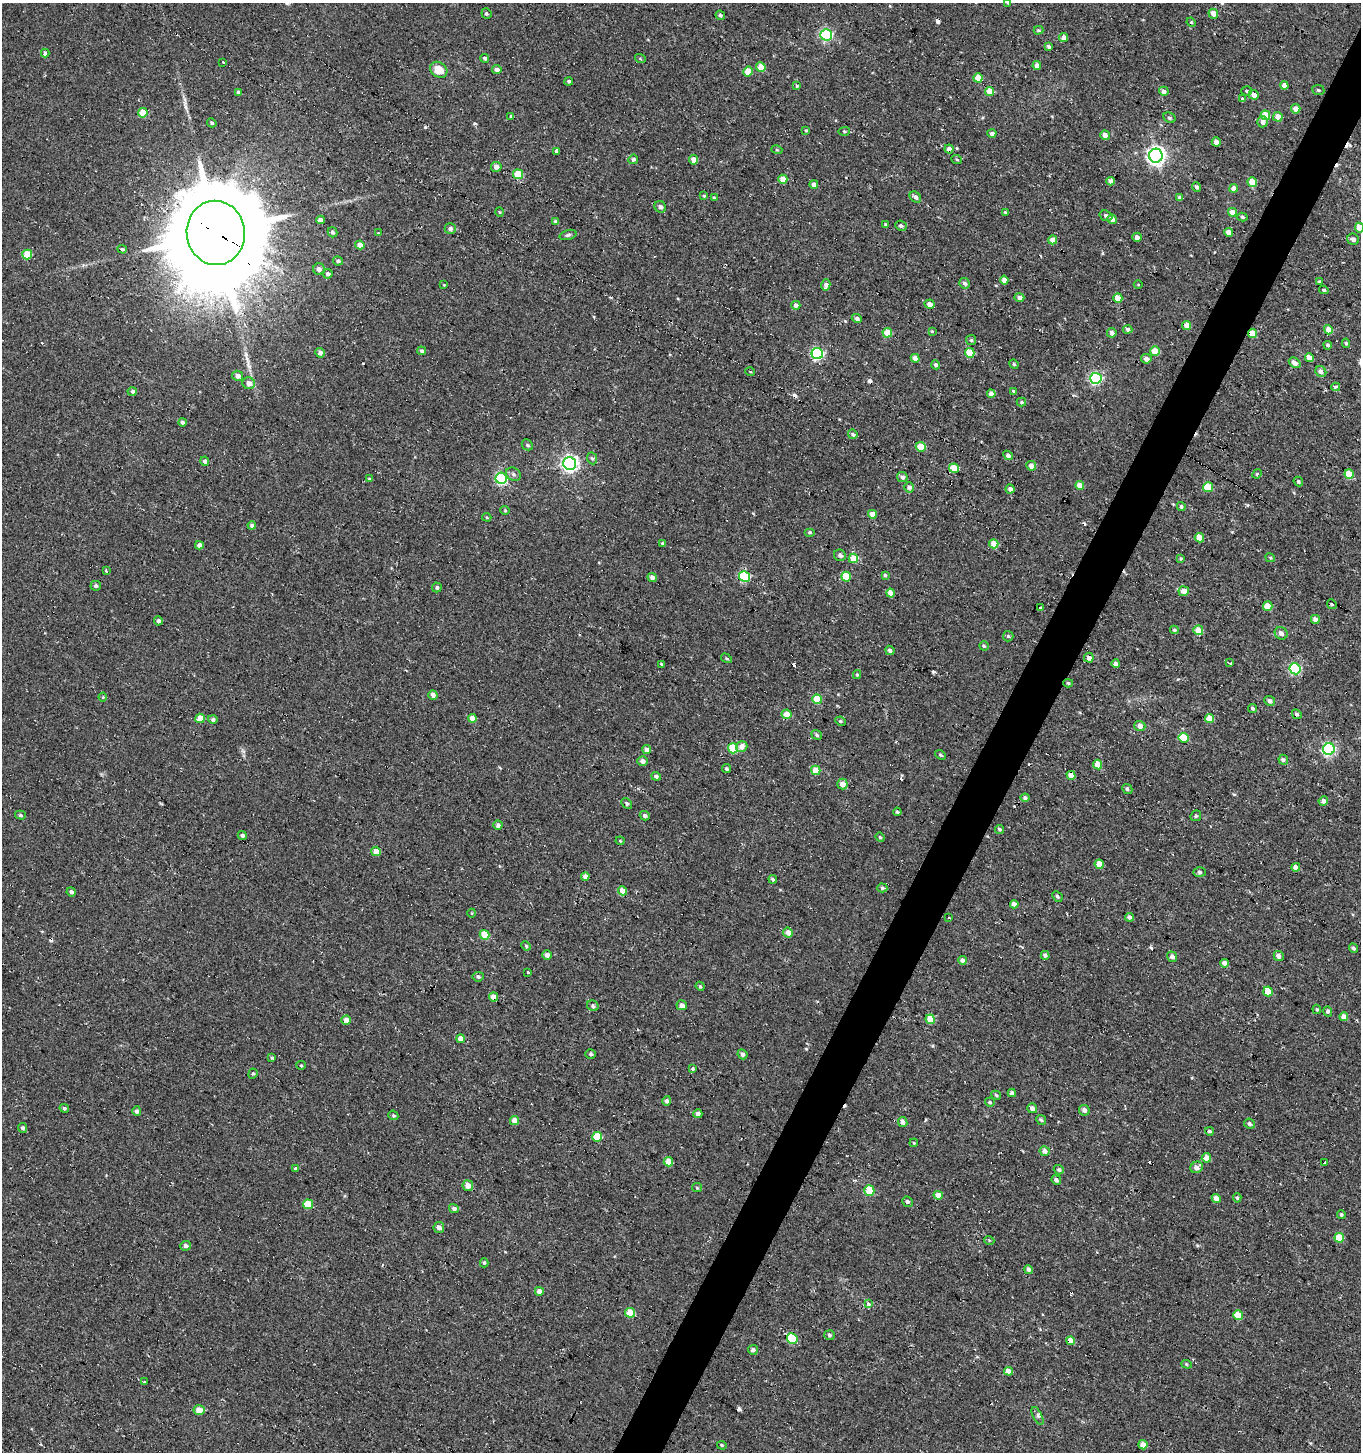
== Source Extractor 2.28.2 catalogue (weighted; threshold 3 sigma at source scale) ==
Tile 10 of 4 x 4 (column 2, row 3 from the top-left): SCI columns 1608-2966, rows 1457-2906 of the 5950 x 5842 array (HDU 1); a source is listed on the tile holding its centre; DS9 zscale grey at full resolution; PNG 1363 x 1454 px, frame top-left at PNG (2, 3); each listed source drawn as its Kron ellipse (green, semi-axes under 4 px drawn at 4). Shown black and unused: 3% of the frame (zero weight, under 2 of 3 exposures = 3% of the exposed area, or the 3 px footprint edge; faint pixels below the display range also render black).
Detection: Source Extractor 2.28.2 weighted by HDU 2 'WHT'; one run over the whole footprint, this tile lists its part. Background 0.00441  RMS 0.005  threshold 0.0225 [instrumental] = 3 sigma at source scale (4.5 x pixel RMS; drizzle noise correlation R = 1.50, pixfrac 1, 0.0396/0.0396 arcsec/px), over >= 5 px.
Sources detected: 365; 28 cosmic-ray / hot-pixel residue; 2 long thin detections or spike segments (spike, bleed or trail) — neither listed nor drawn; the other 335 listed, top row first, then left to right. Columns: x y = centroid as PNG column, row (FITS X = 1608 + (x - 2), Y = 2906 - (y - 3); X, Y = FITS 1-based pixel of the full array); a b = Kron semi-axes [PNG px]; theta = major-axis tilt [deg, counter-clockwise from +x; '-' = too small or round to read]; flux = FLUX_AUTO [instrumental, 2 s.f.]
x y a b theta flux
1008 3 4 3 - 0.58
486 14 5 5 - 0.87
1213 14 5 4 - 4.5
720 15 5 4 - 0.86
1191 22 5 3 - 0.47
1038 30 5 4 - 0.71
826 35 6 5 - 59
1064 38 4 4 - 3
1049 46 4 3 - 1.2
45 53 4 3 - 1.1
485 58 4 4 - 1.1
640 58 5 3 - 0.44
223 62 3 3 - 4.6
1037 66 4 4 - 3.2
761 67 5 4 - 8.5
497 69 4 4 - 2.1
439 70 9 7 -36 8.3
748 72 5 4 - 7.8
978 78 4 4 - 6.9
569 81 4 4 - 0.92
797 86 4 3 - 0.53
1284 86 4 4 - 4.9
1318 90 6 5 - 0.8
990 91 4 4 - 7.3
1164 91 5 4 - 1.9
1247 91 5 4 - 0.75
239 93 4 3 - 1.8
1254 95 5 4 - 3.7
1242 99 3 3 - 6
1296 109 4 4 - 3.7
143 113 4 4 - 9.4
1265 115 5 4 - 9.8
511 116 4 3 - 38
1278 117 4 4 - 5.7
1169 118 6 5 - 0.95
1262 122 5 5 - 2.5
212 123 5 4 - 0.87
806 130 4 3 - 0.42
844 131 6 4 4 0.68
992 133 4 4 - 1.3
1105 135 5 4 - 2.8
1216 142 5 4 - 1.9
949 149 4 4 - 2.4
777 150 5 3 - 0.53
556 151 3 3 - 5.9
1156 156 7 7 - 230
633 159 5 4 - 1.1
694 160 4 4 - 4.4
957 160 5 3 - 0.48
496 167 5 5 - 3
518 174 5 5 - 11
783 179 4 4 - 6.3
1110 181 4 4 - 3.6
1252 182 5 4 - 9.8
814 184 4 4 - 2.8
1196 187 5 4 - 1.2
1234 188 4 4 - 3.5
704 196 4 4 - 0.57
915 197 6 5 - 1.7
1180 197 4 3 - 1.7
714 198 4 3 - 0.71
660 207 6 5 - 1.8
500 212 4 3 - 0.43
1232 212 4 4 - 5.1
1005 213 3 3 - 0.85
1106 216 7 5 -20 1.2
1242 217 5 4 - 0.8
1112 219 5 4 - 2.8
320 220 4 4 - 2.9
556 221 4 3 - 1.5
885 224 4 3 - 0.46
901 226 6 5 - 1
1360 228 5 4 - 6.4
450 229 5 5 - 1.6
332 232 5 4 - 1.2
1229 232 4 4 - 4.3
216 233 32 29 -83 10000
378 233 4 3 - 0.37
568 235 8 5 16 1
1137 237 5 4 - 1.8
1353 239 6 5 - 1.6
1053 240 4 4 - 3.9
360 245 5 4 - 3.8
122 249 4 4 - 0.84
27 254 5 5 - 13
338 261 5 4 - 1.3
319 269 6 6 - 2.1
328 274 5 5 - 1.6
1004 280 4 4 - 2.8
1320 281 3 3 - 0.56
965 283 5 5 - 1.2
444 285 3 3 - 0.36
826 285 5 4 - 2
1138 285 4 3 - 0.36
1324 290 5 3 - 0.77
1019 298 5 4 - 1.7
1118 298 5 4 - 9.6
930 304 5 4 - 3.2
796 305 4 4 - 1.9
857 318 5 4 - 1.2
1187 326 4 4 - 3.4
1128 330 4 4 - 1.7
1328 330 5 4 - 4.8
932 331 4 4 - 0.49
887 333 5 4 - 11
1112 333 5 4 - 1.7
1253 333 4 4 - 6.9
971 340 5 5 - 0.86
1346 343 4 4 - 0.61
1328 345 4 4 - 1.1
422 351 4 4 - 0.99
1155 351 5 4 - 11
320 353 5 4 - 1.6
970 353 5 4 - 16
817 354 6 5 - 64
915 358 4 4 - 3.8
1309 358 4 4 - 4.2
1146 359 5 4 - 2.7
1295 363 6 4 -36 2.8
1014 364 5 4 - 0.71
936 365 4 4 - 1.1
750 372 4 3 - 0.47
1321 372 6 5 - 2.6
238 376 5 5 - 2.3
1096 378 6 5 - 69
249 383 6 6 - 3.2
1336 387 4 3 - 6.4
132 391 4 4 - 1.6
1014 392 3 3 - 1.8
991 394 4 4 - 3.2
1021 402 5 4 - 0.66
183 422 4 4 - 1.3
853 434 5 4 - 1.1
527 445 6 5 - 0.77
921 447 5 4 - 9.1
1008 455 5 4 - 1.7
592 458 6 5 - 0.8
205 461 4 4 - 1.8
570 464 6 6 - 170
1031 466 5 4 - 3
954 468 5 4 - 10
513 474 8 6 -34 1.4
1257 474 5 4 - 0.57
1349 474 5 4 - 8.8
902 477 5 5 - 1.9
501 478 6 5 - 68
369 479 4 4 - 0.58
1298 481 5 4 - 0.78
1080 485 4 4 - 5.4
909 487 5 5 - 1.9
1208 487 5 5 - 15
1010 489 4 4 - 2
1181 507 4 4 - 0.78
505 510 4 4 - 0.56
872 514 4 4 - 4.6
487 517 5 4 - 0.59
252 525 4 4 - 1.9
810 532 5 4 - 0.69
1199 538 5 4 - 9.1
662 543 4 3 - 0.61
994 544 4 4 - 9.2
199 545 4 4 - 2.8
840 555 6 5 - 1.5
853 558 5 5 - 10
1270 558 5 4 - 0.54
1181 559 4 3 - 0.52
106 571 3 3 - 12
885 575 4 4 - 0.73
745 576 5 5 - 34
652 577 5 4 - 2.3
846 577 5 5 - 12
96 586 5 5 - 1.3
437 587 5 5 - 1
1184 591 5 5 - 4.5
890 593 4 4 - 4.3
1332 604 5 4 - 0.7
1268 606 5 4 - 8.2
1041 608 3 3 - 5.1
1315 619 4 4 - 2.7
158 621 4 4 - 1.4
1174 630 4 4 - 0.94
1198 630 5 4 - 6.8
1281 633 7 6 - 2.1
1008 636 5 5 - 0.79
984 646 4 4 - 0.69
890 650 5 4 - 1.9
726 658 6 3 -31 0.63
1089 658 5 4 - 2.3
1230 663 3 2 - 1
661 664 3 2 - 1.2
1116 664 4 4 - 2.1
1295 669 5 5 - 49
857 675 4 4 - 0.6
1068 683 5 4 - 0.65
433 695 5 4 - 2.3
103 697 4 4 - 0.48
817 699 5 4 - 12
1270 701 5 4 - 1.7
1252 708 4 3 - 1.1
787 714 5 5 - 5.5
1297 714 5 4 - 1
200 718 5 4 - 6.2
472 718 4 4 - 4.8
1209 718 4 4 - 6.2
213 719 5 4 - 1.3
840 721 5 4 - 0.74
1140 726 5 5 - 2.5
817 735 5 4 - 0.87
1184 738 5 5 - 16
742 746 6 5 - 4.1
733 748 5 5 - 18
1329 749 6 6 - 79
647 750 4 4 - 3.2
940 755 6 4 -40 0.73
1283 760 5 4 - 1.4
642 761 5 4 - 2.2
1098 765 5 4 - 6.7
727 769 4 4 - 0.84
816 770 5 4 - 8.9
1071 775 4 4 - 4.1
656 776 5 4 - 1.2
842 784 5 5 - 3.8
1127 789 5 4 - 1
1025 798 4 4 - 1.3
1323 801 5 4 - 2.2
627 803 6 4 -44 0.99
897 812 4 3 - 2.2
20 815 5 4 - 0.81
645 816 5 4 - 1.2
1196 816 6 5 - 0.69
498 825 4 4 - 1.6
999 829 4 4 - 0.75
242 835 4 4 - 1.4
880 837 4 4 - 0.63
620 841 4 4 - 0.49
376 851 5 4 - 4.8
1099 864 5 4 - 7.4
1296 867 4 4 - 2.7
1200 872 6 5 - 1
585 876 4 4 - 2.7
773 879 4 4 - 1.3
882 888 5 4 - 0.81
622 891 4 4 - 5.7
71 892 5 4 - 1.3
1057 896 5 4 - 0.88
1014 904 4 4 - 2.1
472 913 4 3 - 0.36
1129 917 4 4 - 2
949 918 3 3 - 0.61
788 932 5 5 - 3.6
484 935 5 4 - 9.8
526 946 5 4 - 0.62
1353 948 5 4 - 1.1
547 955 5 5 - 2.2
1045 955 4 4 - 1.4
1279 956 5 4 - 2.3
1172 957 5 4 - 1.7
962 960 4 4 - 1.6
1224 963 4 4 - 2.2
528 972 3 3 - 1.2
478 977 5 4 - 1.1
700 986 5 3 - 0.67
1268 991 5 4 - 11
493 997 4 4 - 3.8
682 1005 5 5 - 2.6
593 1006 6 5 - 1
1317 1009 5 4 - 0.54
1328 1011 5 4 - 1.2
1344 1017 4 4 - 3.5
930 1019 5 4 - 10
346 1020 5 5 - 4.5
461 1039 4 4 - 4.1
591 1054 5 4 - 0.91
742 1054 5 4 - 1.3
272 1058 4 4 - 0.62
301 1065 5 4 - 0.66
693 1068 3 3 - 1.8
253 1074 5 4 - 0.65
1012 1093 4 4 - 1.5
996 1095 5 4 - 0.68
667 1101 5 4 - 1.5
990 1102 5 4 - 0.82
64 1108 5 4 - 1.1
1032 1108 5 4 - 1.8
1084 1110 5 5 - 1.7
137 1111 5 4 - 1.4
698 1114 4 4 - 2.5
393 1115 5 4 - 0.92
1041 1120 5 4 - 0.76
514 1121 4 4 - 4.1
903 1122 5 4 - 2.2
1249 1124 6 5 - 1.6
23 1128 5 4 - 1.2
1209 1131 4 4 - 0.97
597 1137 5 5 - 13
914 1143 4 3 - 0.41
1045 1151 5 5 - 2.5
1206 1158 5 4 - 3.6
668 1162 4 4 - 7.4
1324 1163 3 2 - 1.4
1197 1167 6 5 - 2.8
295 1169 3 3 - 4.5
1059 1170 5 4 - 0.95
1056 1180 5 4 - 1.3
468 1186 5 5 - 4.1
697 1188 5 4 - 0.56
869 1191 5 5 - 11
938 1195 4 4 - 3.4
1216 1198 5 4 - 3
1237 1198 4 4 - 0.7
907 1202 5 5 - 1.2
308 1204 5 5 - 9.9
454 1209 5 4 - 1.5
1341 1214 4 3 - 0.71
439 1227 5 5 - 2.3
1339 1238 5 5 - 10
989 1240 5 3 - 0.49
185 1246 5 5 - 1.8
484 1263 4 4 - 0.67
1028 1269 4 4 - 1.4
539 1291 4 4 - 3.1
868 1304 3 3 - 4.7
630 1313 5 5 - 12
1238 1315 5 4 - 9.9
829 1335 5 5 - 0.93
792 1339 6 5 - 24
1070 1341 4 4 - 5.7
753 1350 5 5 - 1.7
1187 1364 5 4 - 0.67
1009 1371 4 4 - 3.6
145 1382 3 3 - 7.3
199 1410 5 5 - 5.6
1038 1416 10 4 -63 1.4
722 1445 5 4 - 0.57
1143 1445 4 4 - 4.1
Overlapping masked pixels (flux is a lower limit): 6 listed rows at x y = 949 149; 216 233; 1253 333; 1089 658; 493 997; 1070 1341
Isophote crosses this tile's border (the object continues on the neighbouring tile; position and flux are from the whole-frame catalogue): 2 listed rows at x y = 1008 3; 1360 228